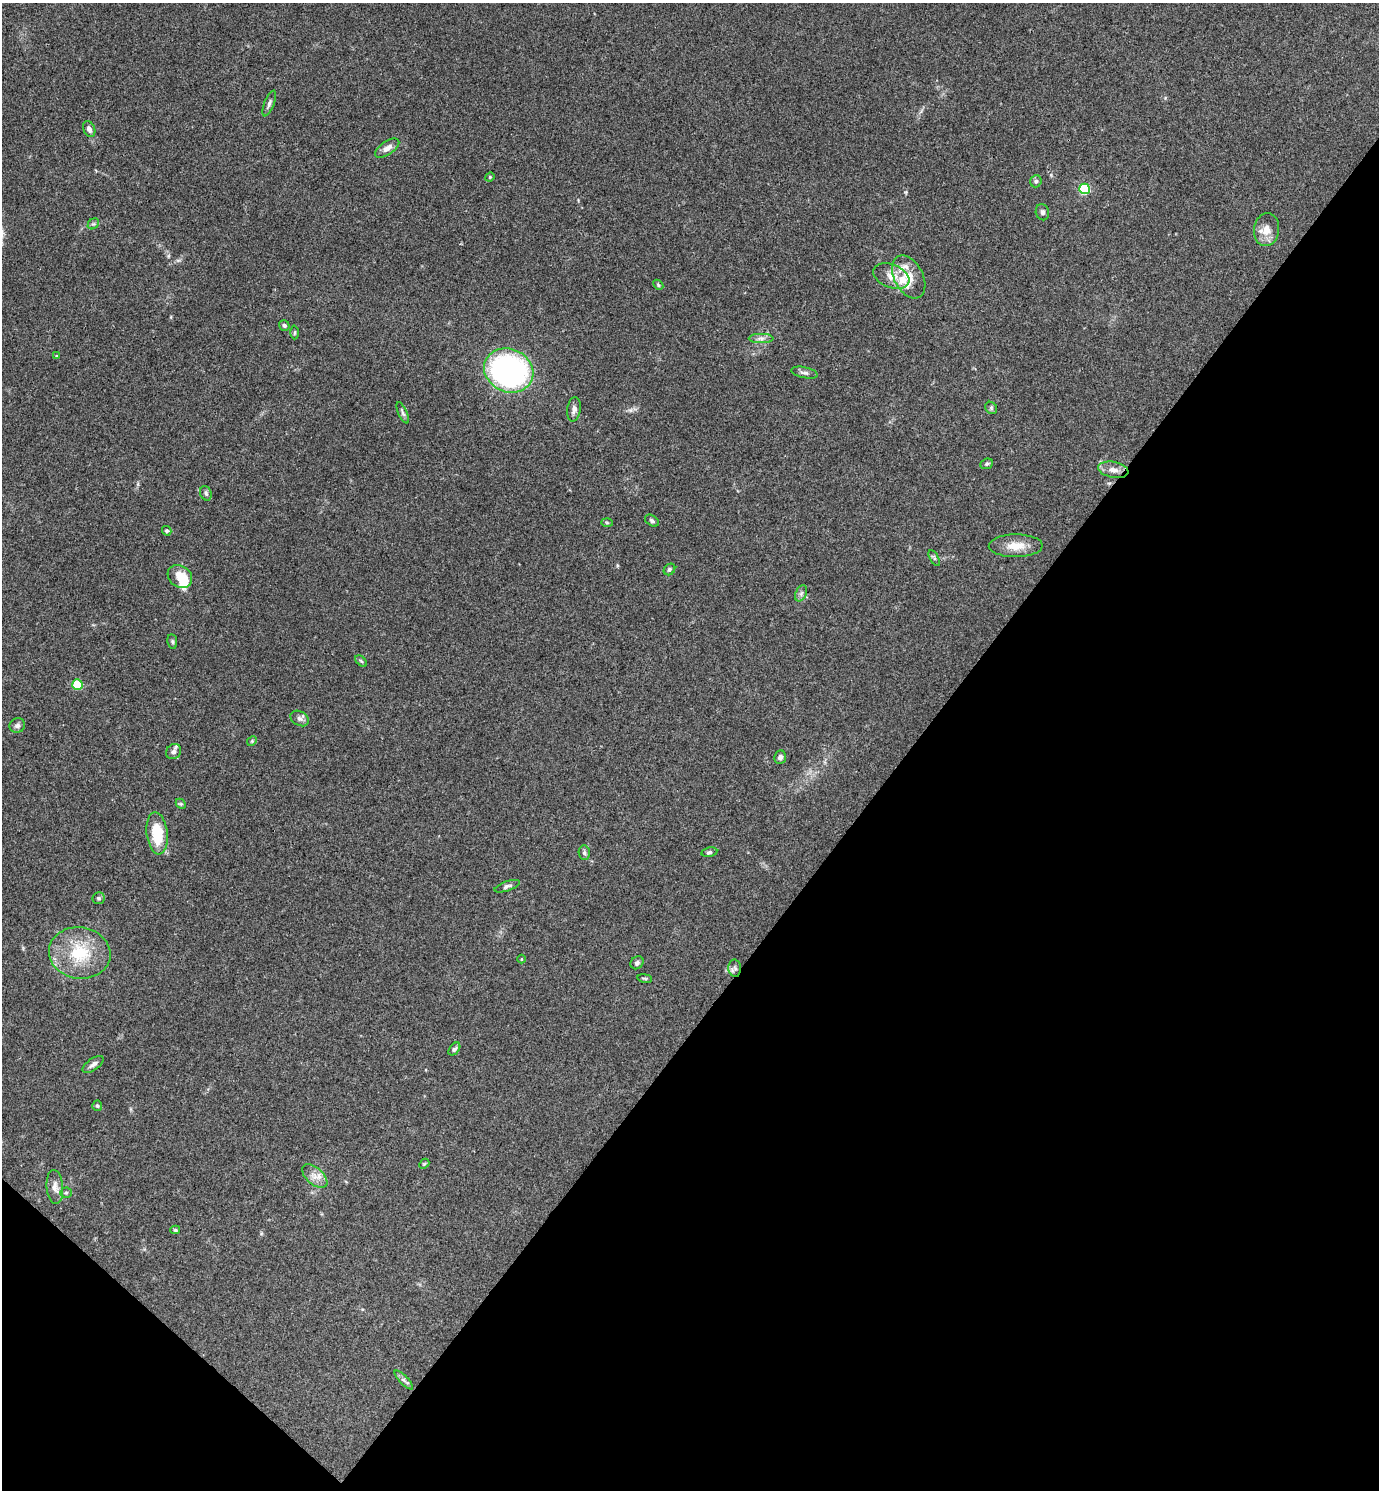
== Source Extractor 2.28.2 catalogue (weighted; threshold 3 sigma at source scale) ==
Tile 15 of 4 x 4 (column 3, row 4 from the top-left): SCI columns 2910-4286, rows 3-1490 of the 5959 x 5956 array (HDU 1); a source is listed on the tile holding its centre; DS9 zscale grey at full resolution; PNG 1381 x 1492 px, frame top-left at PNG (2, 3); each listed source drawn as its Kron ellipse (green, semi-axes under 4 px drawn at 4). Shown black and unused: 37% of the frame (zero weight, under 3 of 4 exposures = <1% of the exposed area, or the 3 px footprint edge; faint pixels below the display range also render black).
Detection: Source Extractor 2.28.2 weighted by HDU 2 'WHT'; one run over the whole footprint, this tile lists its part. Background 0.0891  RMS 0.0065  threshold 0.0292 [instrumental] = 3 sigma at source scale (4.5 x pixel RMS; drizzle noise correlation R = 1.50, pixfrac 1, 0.05/0.05 arcsec/px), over >= 5 px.
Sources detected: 65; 1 inside a brighter object's white glare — neither listed nor drawn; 4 inside a brighter listed object's ellipse — not listed separately; the other 60 listed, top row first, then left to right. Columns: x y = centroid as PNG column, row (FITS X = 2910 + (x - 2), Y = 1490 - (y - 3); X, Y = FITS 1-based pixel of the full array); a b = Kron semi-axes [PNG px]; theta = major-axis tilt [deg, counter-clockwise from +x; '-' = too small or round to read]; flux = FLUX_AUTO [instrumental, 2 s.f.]
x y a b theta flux
269 104 13 4 69 1.9
89 129 8 5 -66 2.5
387 148 14 6 35 4.3
490 177 5 4 - 0.72
1036 181 6 5 - 1.5
1085 189 5 5 - 49
1042 212 8 6 -77 1.8
93 224 6 4 41 1.1
1266 230 17 12 84 7.6
891 276 19 11 -21 7.4
909 277 23 14 -62 12
658 285 6 4 -47 0.89
284 325 5 5 - 1.6
295 332 7 3 89 0.8
761 338 12 4 0 2.4
56 356 4 4 - 0.61
509 371 25 21 -25 160
804 373 13 5 -12 2.1
991 408 6 5 - 1.1
574 409 12 6 81 3.1
403 413 12 4 -66 1.5
987 464 6 5 - 1
1113 470 15 8 -11 5.1
206 493 7 5 -70 1.4
652 521 8 5 -34 1.4
607 523 6 4 -2 0.78
167 531 5 4 - 0.99
1016 546 27 11 1 10
934 558 9 3 -61 0.98
669 569 6 5 - 1.2
180 576 13 10 -39 9.9
801 593 8 5 65 1.8
172 641 7 5 -83 1
361 661 7 4 -44 0.95
77 684 5 5 - 30
300 718 10 7 -31 2.2
17 725 8 7 - 2.1
252 741 5 4 - 0.76
174 752 8 7 - 2.3
780 757 7 6 - 2.2
181 804 6 4 -44 0.87
157 833 21 10 -84 22
709 852 8 4 11 1.2
584 853 7 5 -87 1.5
507 886 13 5 19 1.8
99 898 6 6 - 1.4
80 953 31 25 -9 31
521 959 4 3 - 0.54
637 963 7 6 - 1.9
735 968 8 6 -85 1.9
645 978 7 3 -9 0.81
454 1049 7 5 51 1.4
93 1064 12 5 35 2.4
97 1106 5 5 - 1.1
424 1164 6 4 43 0.8
315 1176 15 8 -41 5.3
55 1187 17 8 -85 4.5
66 1193 5 5 - 1.1
175 1230 5 4 - 0.94
404 1380 12 4 -46 2.1